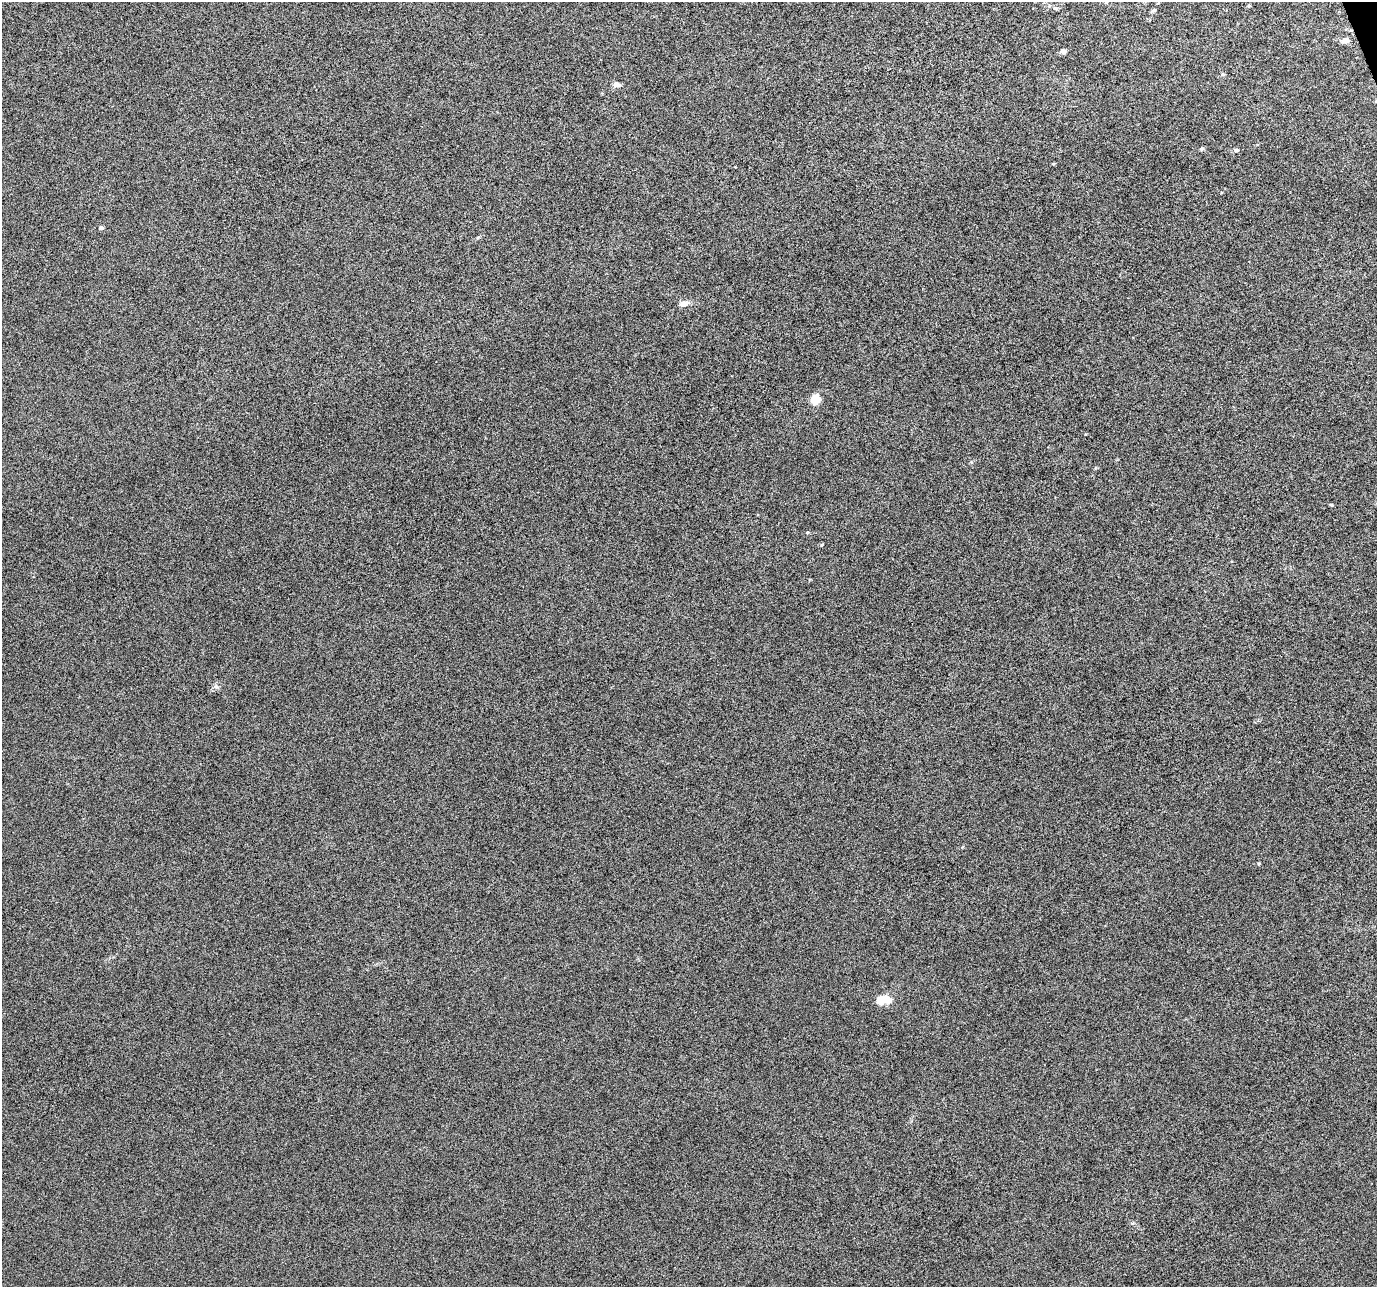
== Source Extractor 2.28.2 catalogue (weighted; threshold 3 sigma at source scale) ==
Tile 10 of 4 x 4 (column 2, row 3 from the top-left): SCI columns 1377-2751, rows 1413-2697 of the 5500 x 5339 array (HDU 1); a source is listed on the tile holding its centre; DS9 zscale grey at full resolution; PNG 1379 x 1289 px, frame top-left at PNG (2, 2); no overlay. Shown black and unused: <1% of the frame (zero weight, under 10 of 20 exposures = <1% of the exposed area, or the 3 px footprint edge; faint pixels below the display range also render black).
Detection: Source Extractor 2.28.2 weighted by HDU 2 'WHT'; one run over the whole footprint, this tile lists its part. Background -6.09e-04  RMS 0.0017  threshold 0.00681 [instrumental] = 3 sigma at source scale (4.09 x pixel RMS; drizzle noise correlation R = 1.36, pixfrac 0.8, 0.0396/0.0396 arcsec/px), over >= 5 px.
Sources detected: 18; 1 inside a brighter listed object's ellipse — not listed separately; the other 17 listed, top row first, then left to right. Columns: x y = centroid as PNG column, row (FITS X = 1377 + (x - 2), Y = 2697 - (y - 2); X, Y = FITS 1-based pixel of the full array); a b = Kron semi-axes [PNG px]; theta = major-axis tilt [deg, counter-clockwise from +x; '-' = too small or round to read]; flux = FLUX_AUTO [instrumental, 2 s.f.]
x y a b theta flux
1049 6 5 4 - 0.22
1249 6 5 4 - 0.19
1056 8 6 5 - 0.27
1346 40 6 5 - 1.1
1063 51 7 5 -20 0.55
616 84 9 6 -9 0.6
1376 101 5 4 - 0.16
1201 149 5 5 - 0.25
1236 150 6 5 - 0.36
101 228 5 4 - 0.37
684 304 12 7 19 0.98
815 399 5 5 - 7.3
1331 505 5 3 - 0.19
807 532 5 4 - 0.19
216 686 6 6 - 0.38
1258 864 5 3 - 0.16
881 1000 13 9 29 1.9
Isophote crosses this tile's border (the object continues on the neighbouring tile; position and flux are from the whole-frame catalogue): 1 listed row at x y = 1376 101
Unlisted compact peaks at least as high as the median listed source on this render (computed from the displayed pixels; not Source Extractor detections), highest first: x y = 821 545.